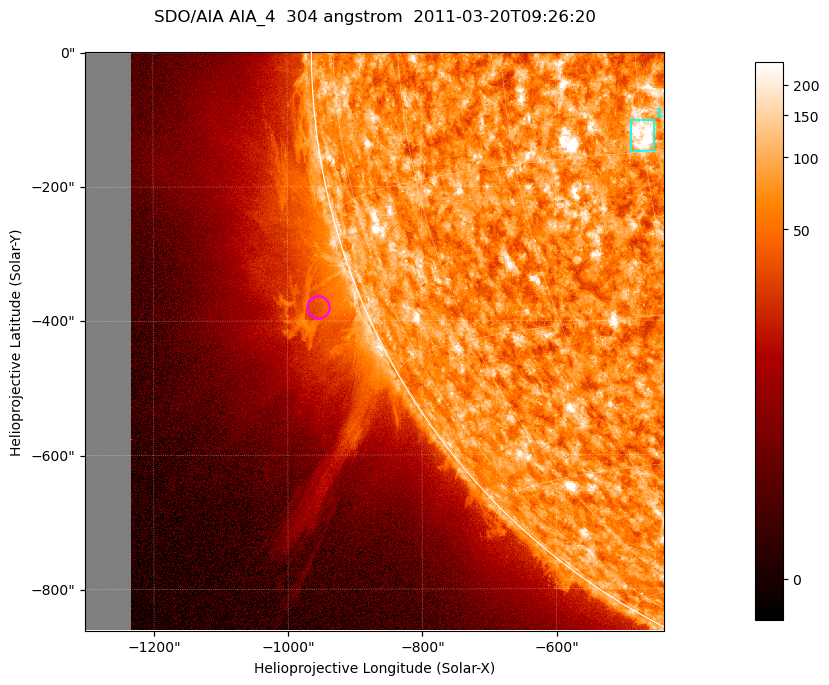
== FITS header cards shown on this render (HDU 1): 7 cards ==
TELESCOP= 'SDO/AIA '           / For AIA: SDO/AIA
INSTRUME= 'AIA_4   '           / For AIA: AIA_ATA1, AIA_ATA2, AIA_ATA3 or AIA_AT
WAVELNTH=                  304 / [angstrom] Wavelength
WAVEUNIT= 'angstrom'           / Wavelength unit: angstrom
DATE-OBS= '2011-03-20T09:26:20.123' / [ISO] Date when observation started; ISO 8
CTYPE1  = 'HPLN-TAN'           / CTYPE1; Typically HPLN
CTYPE2  = 'HPLT-TAN'           / CTYPE2; Typically HPLT

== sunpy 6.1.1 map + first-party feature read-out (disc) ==
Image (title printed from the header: SDO/AIA AIA_4  304 angstrom  2011-03-20T09:26:20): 1438 x 1438 px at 0.6 arcsec/px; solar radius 964 arcsec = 1605 px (partial field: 11% of the solar disc is inside the frame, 43% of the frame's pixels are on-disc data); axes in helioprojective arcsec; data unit not stated in the header (colour bar unlabelled)
Orientation: roll -0.131 deg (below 1 deg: not rotated)
Missing data: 7.9% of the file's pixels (0.0% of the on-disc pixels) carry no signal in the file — blank (NaN) pixels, whole columns, Tx -1302..-1232 arcsec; drawn neutral grey and excluded from every search
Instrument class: DISC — disc imager (sunpy class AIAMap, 304 A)
Bright regions (active regions / flare kernels): reference = the on-disc median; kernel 13 px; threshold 5 sigma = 114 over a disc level ~72.7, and >= 1.15x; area >= 2067 px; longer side >= 17 px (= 10 arcsec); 1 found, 1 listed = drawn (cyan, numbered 1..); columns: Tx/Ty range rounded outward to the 2 arcsec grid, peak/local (2 s.f.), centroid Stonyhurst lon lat
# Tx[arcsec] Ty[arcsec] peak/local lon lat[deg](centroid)
1 -488..-452 -148..-102 8 -30 -14
Off-limb structures (1.02-1.3 R_sun): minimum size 400 px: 4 found; the strongest spans PA ~95..125 deg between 1.02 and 1.3 R_sun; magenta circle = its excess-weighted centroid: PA ~110 deg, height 1.07 R_sun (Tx ~-954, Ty ~-380 arcsec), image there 2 x the reference